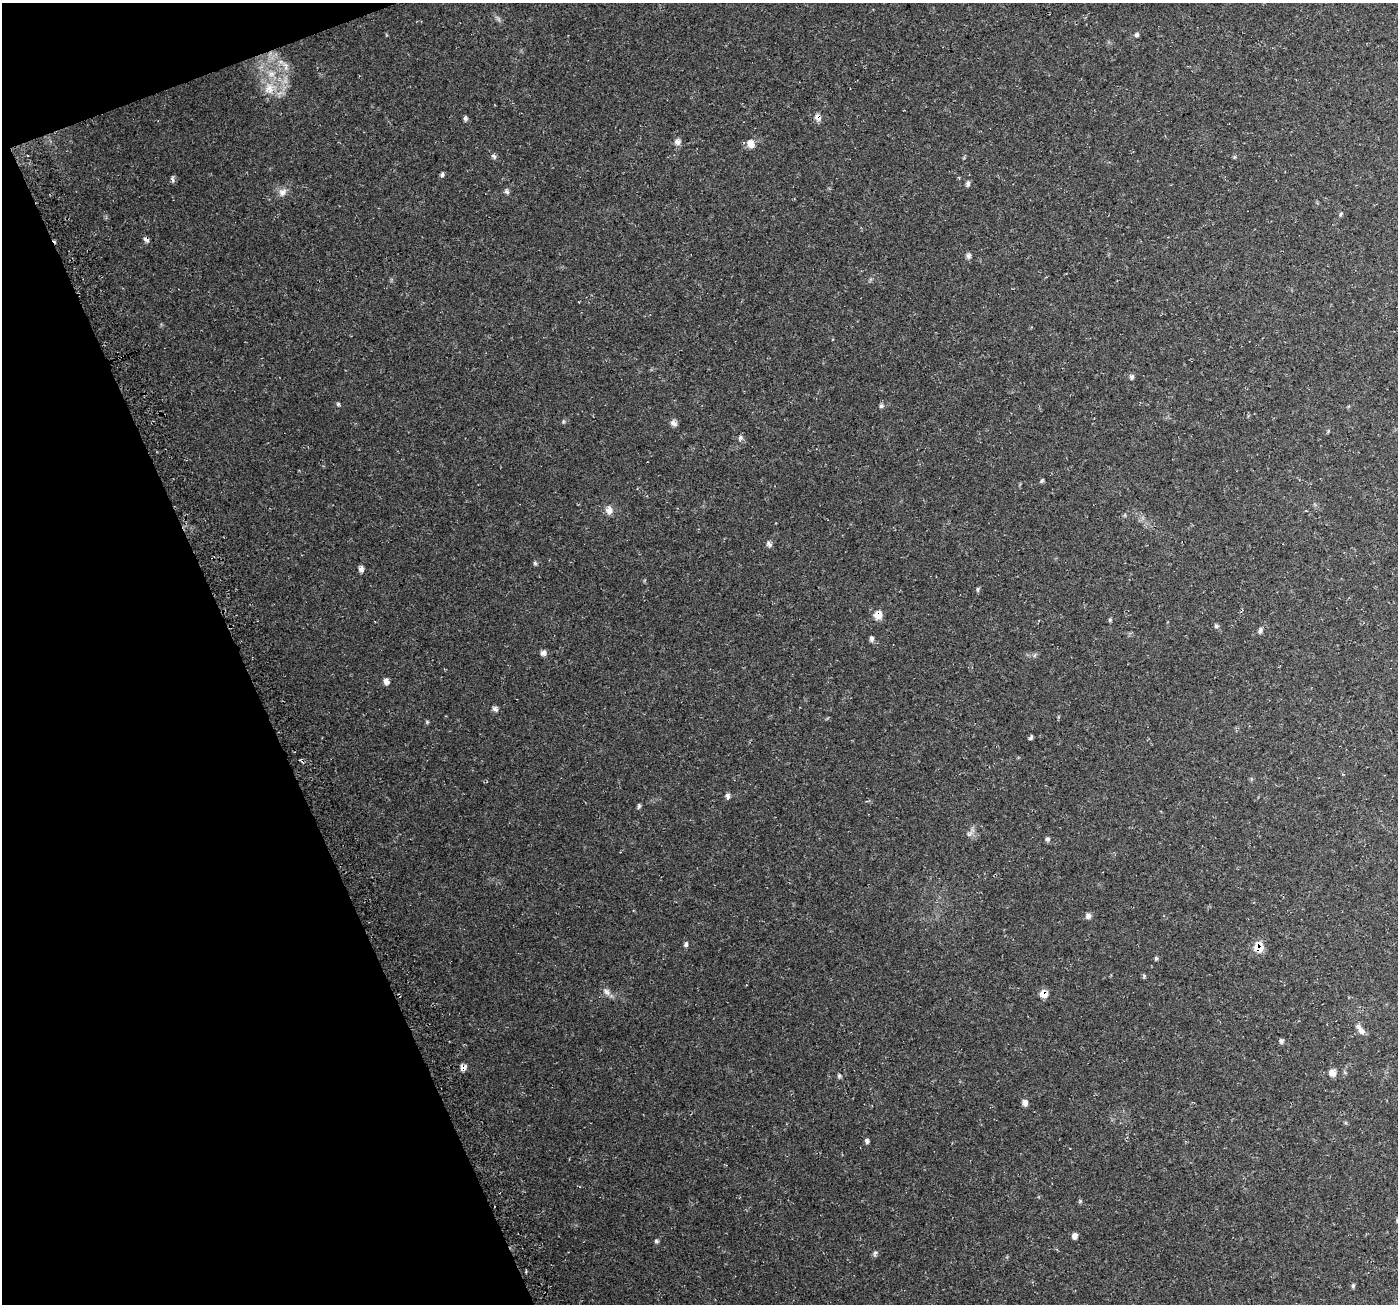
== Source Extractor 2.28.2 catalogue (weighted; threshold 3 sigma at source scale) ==
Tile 5 of 4 x 4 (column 1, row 2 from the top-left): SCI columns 32-1427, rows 2705-4006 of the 5650 x 5462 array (HDU 1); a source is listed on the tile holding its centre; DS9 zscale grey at full resolution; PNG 1400 x 1306 px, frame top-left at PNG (2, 3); no overlay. Shown black and unused: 19% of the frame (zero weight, under 3 of 4 exposures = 3% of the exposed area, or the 3 px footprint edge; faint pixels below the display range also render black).
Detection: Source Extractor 2.28.2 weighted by HDU 2 'WHT'; one run over the whole footprint, this tile lists its part. Background 0.0496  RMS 0.0043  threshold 0.0195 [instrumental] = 3 sigma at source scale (4.5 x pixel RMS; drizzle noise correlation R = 1.50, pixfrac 1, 0.0396/0.0396 arcsec/px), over >= 5 px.
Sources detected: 62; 1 inside a brighter listed object's ellipse — not listed separately; the other 61 listed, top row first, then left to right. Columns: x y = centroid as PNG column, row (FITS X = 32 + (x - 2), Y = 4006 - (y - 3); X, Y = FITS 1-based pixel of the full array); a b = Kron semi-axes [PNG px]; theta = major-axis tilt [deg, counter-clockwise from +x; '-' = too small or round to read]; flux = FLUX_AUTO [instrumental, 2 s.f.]
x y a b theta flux
1137 35 6 5 - 0.85
286 66 15 6 -82 2.6
269 89 18 13 85 7.1
818 117 9 7 -63 2.3
465 118 6 5 - 0.92
677 142 8 8 - 1.9
750 144 10 8 -65 3.6
494 156 9 5 -45 1.1
442 174 7 5 81 0.87
172 180 9 4 -73 0.95
968 184 7 6 - 0.98
282 192 12 10 47 2.6
507 192 7 6 - 1
1341 214 7 4 70 0.67
146 239 7 5 -34 1.4
968 256 8 6 -90 1.1
1131 377 6 6 - 0.95
338 404 5 4 - 0.57
881 406 6 6 - 0.87
674 423 8 6 -36 2
740 438 8 6 69 1.1
1042 481 6 4 68 0.59
609 510 11 9 88 2.6
769 544 8 5 -44 1.3
535 563 5 5 - 0.72
361 569 7 6 - 1.6
978 589 7 3 -90 0.59
878 615 8 7 - 5.1
1110 620 5 5 - 0.54
1216 626 7 5 -37 0.88
1260 631 8 5 63 1.1
871 638 7 5 -87 1.1
543 653 7 6 - 1.7
1035 655 6 4 70 0.63
386 681 7 6 - 2.1
495 709 9 5 -40 1.3
427 722 6 4 -47 0.5
1031 738 5 4 - 0.97
727 796 8 6 -76 1.4
639 806 7 4 70 0.71
969 834 7 5 -28 1.1
1048 839 6 6 - 0.94
1088 916 7 6 - 1.7
686 944 7 5 73 0.95
1258 947 9 9 - 7.5
1156 958 6 4 -70 0.58
1144 976 6 3 74 0.52
606 992 13 8 -45 2.1
1044 994 8 7 - 4.3
1360 1029 16 6 -52 2.4
1281 1041 6 5 - 1
463 1067 7 6 - 2.2
1332 1073 7 7 - 3.3
839 1076 6 5 - 0.72
1025 1103 8 7 - 1.9
867 1141 6 5 - 0.92
1080 1201 6 4 57 0.54
1075 1236 7 6 - 1.8
656 1241 6 4 -17 0.73
875 1252 6 5 - 0.9
1353 1286 6 4 89 0.74
Overlapping masked pixels (flux is a lower limit): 6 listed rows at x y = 818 117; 146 239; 878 615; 1258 947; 1044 994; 463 1067